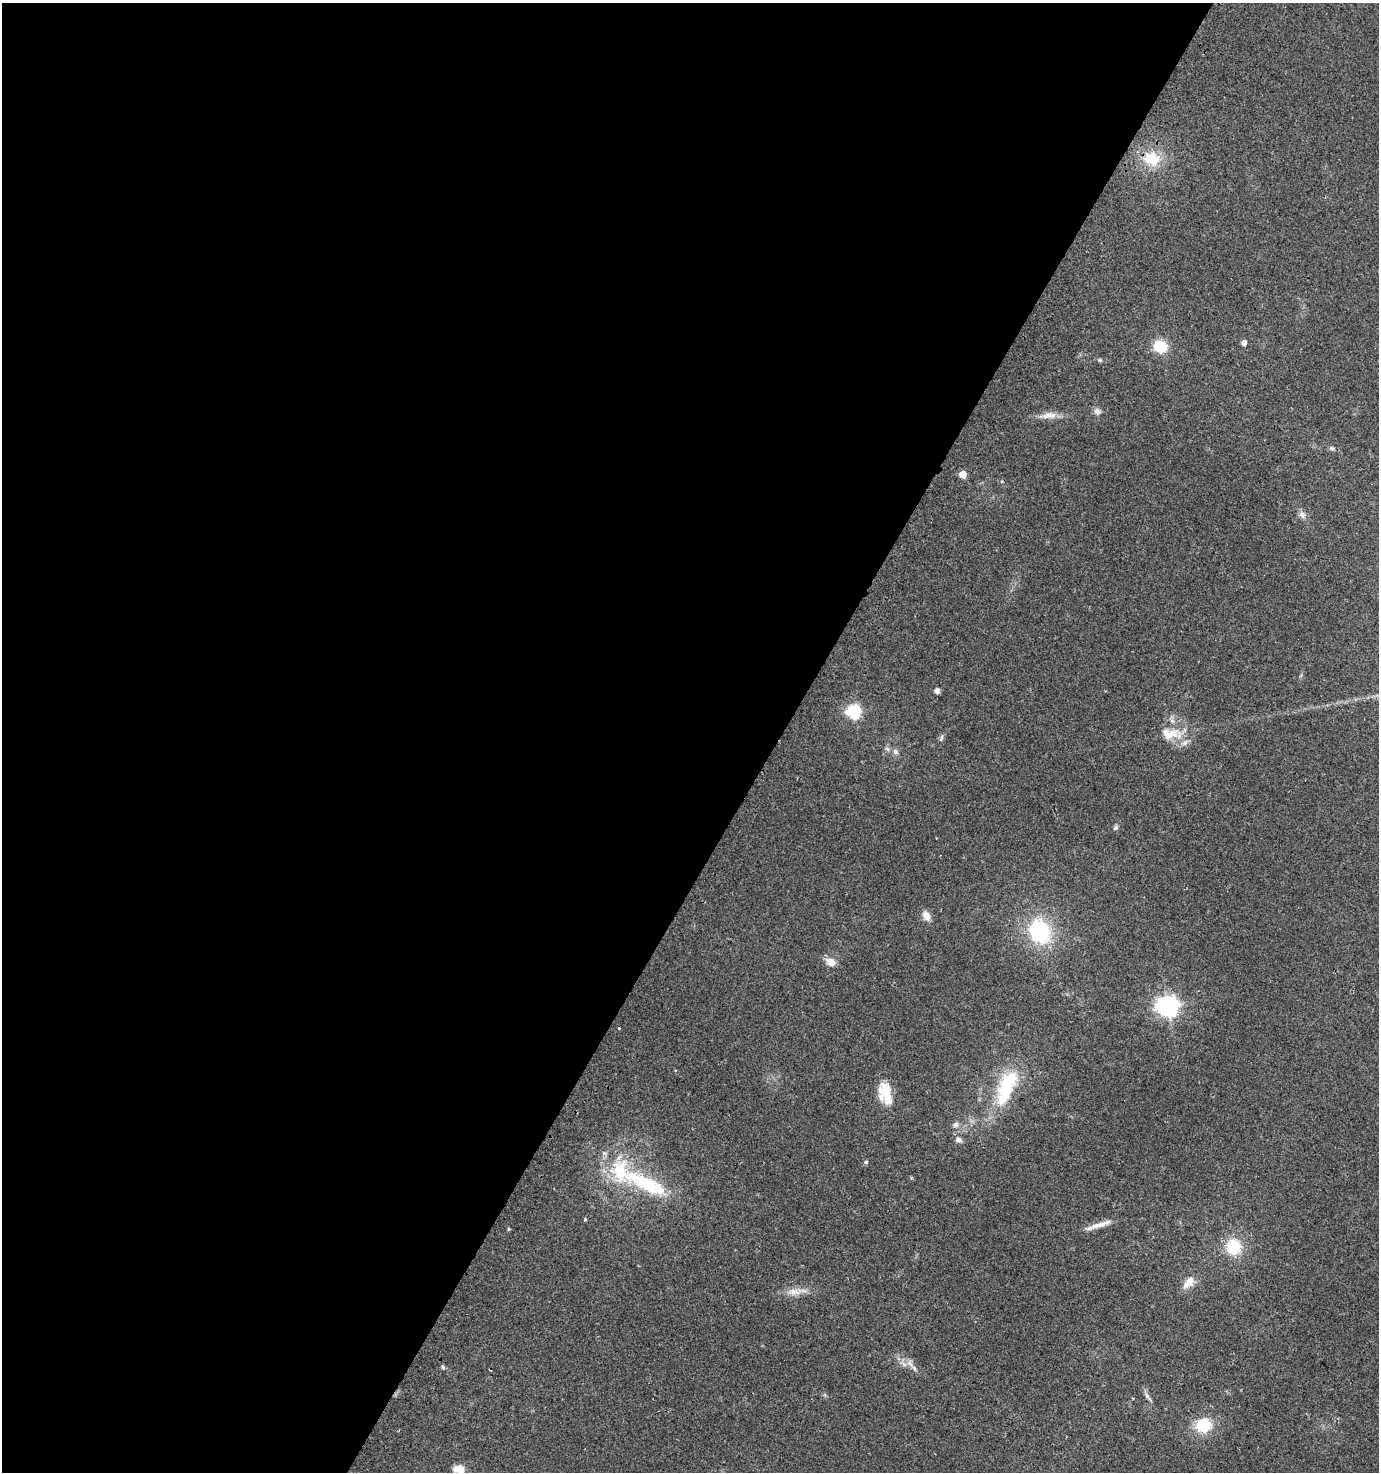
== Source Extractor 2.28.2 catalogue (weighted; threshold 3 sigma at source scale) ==
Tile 5 of 4 x 4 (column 1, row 2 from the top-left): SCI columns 284-1660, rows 2960-4429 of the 6009 x 5925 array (HDU 1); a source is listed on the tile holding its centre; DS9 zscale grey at full resolution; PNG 1381 x 1474 px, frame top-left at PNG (2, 3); no overlay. Shown black and unused: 57% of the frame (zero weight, under 2 of 3 exposures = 2% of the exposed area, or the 3 px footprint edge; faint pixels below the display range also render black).
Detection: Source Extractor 2.28.2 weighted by HDU 2 'WHT'; one run over the whole footprint, this tile lists its part. Background 0.0532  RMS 0.0089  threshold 0.0399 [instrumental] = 3 sigma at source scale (4.5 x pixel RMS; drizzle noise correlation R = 1.50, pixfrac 1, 0.0396/0.0396 arcsec/px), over >= 5 px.
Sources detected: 43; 1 inside a brighter object's white glare — not listed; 3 inside a brighter listed object's ellipse — not listed separately; the other 39 listed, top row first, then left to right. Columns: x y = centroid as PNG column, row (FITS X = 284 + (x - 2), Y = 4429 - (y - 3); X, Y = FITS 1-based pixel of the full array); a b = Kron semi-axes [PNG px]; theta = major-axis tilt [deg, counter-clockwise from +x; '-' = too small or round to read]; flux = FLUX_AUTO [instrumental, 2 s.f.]
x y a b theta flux
1152 159 21 16 -16 26
1244 343 4 4 - 5.8
1160 346 13 11 -25 27
1100 360 6 5 - 1.4
1097 411 9 8 - 3.9
1048 415 27 9 6 9.9
1332 448 7 5 -4 1.8
963 474 5 5 - 16
1002 481 5 3 - 0.82
1302 515 11 8 -61 4.1
937 691 5 5 - 4.5
854 712 6 6 - 150
1170 733 31 17 4 23
941 738 12 4 74 2.2
887 749 7 5 -46 2.1
895 752 8 7 - 3.4
1116 828 8 5 51 2
926 916 12 8 -59 7.3
1039 931 27 22 -61 74
831 962 13 10 -20 8
1168 1006 8 7 - 500
619 1028 3 3 - 1
886 1093 29 14 -72 22
1005 1093 64 18 62 56
956 1124 10 7 32 3.6
959 1140 8 7 - 3.5
866 1162 5 5 - 1.5
645 1183 73 20 -25 77
585 1219 5 4 - 1.1
1098 1225 28 7 13 9.9
509 1229 4 4 - 0.94
1234 1247 18 17 - 31
1189 1282 19 10 48 9.5
795 1291 23 11 2 11
910 1363 11 7 -62 5.3
443 1367 6 4 -68 1.6
1146 1394 14 4 -71 3
1203 1425 16 14 7 31
459 1469 13 9 -8 9.6
Isophote crosses this tile's border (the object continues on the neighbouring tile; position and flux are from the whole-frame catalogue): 1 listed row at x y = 459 1469